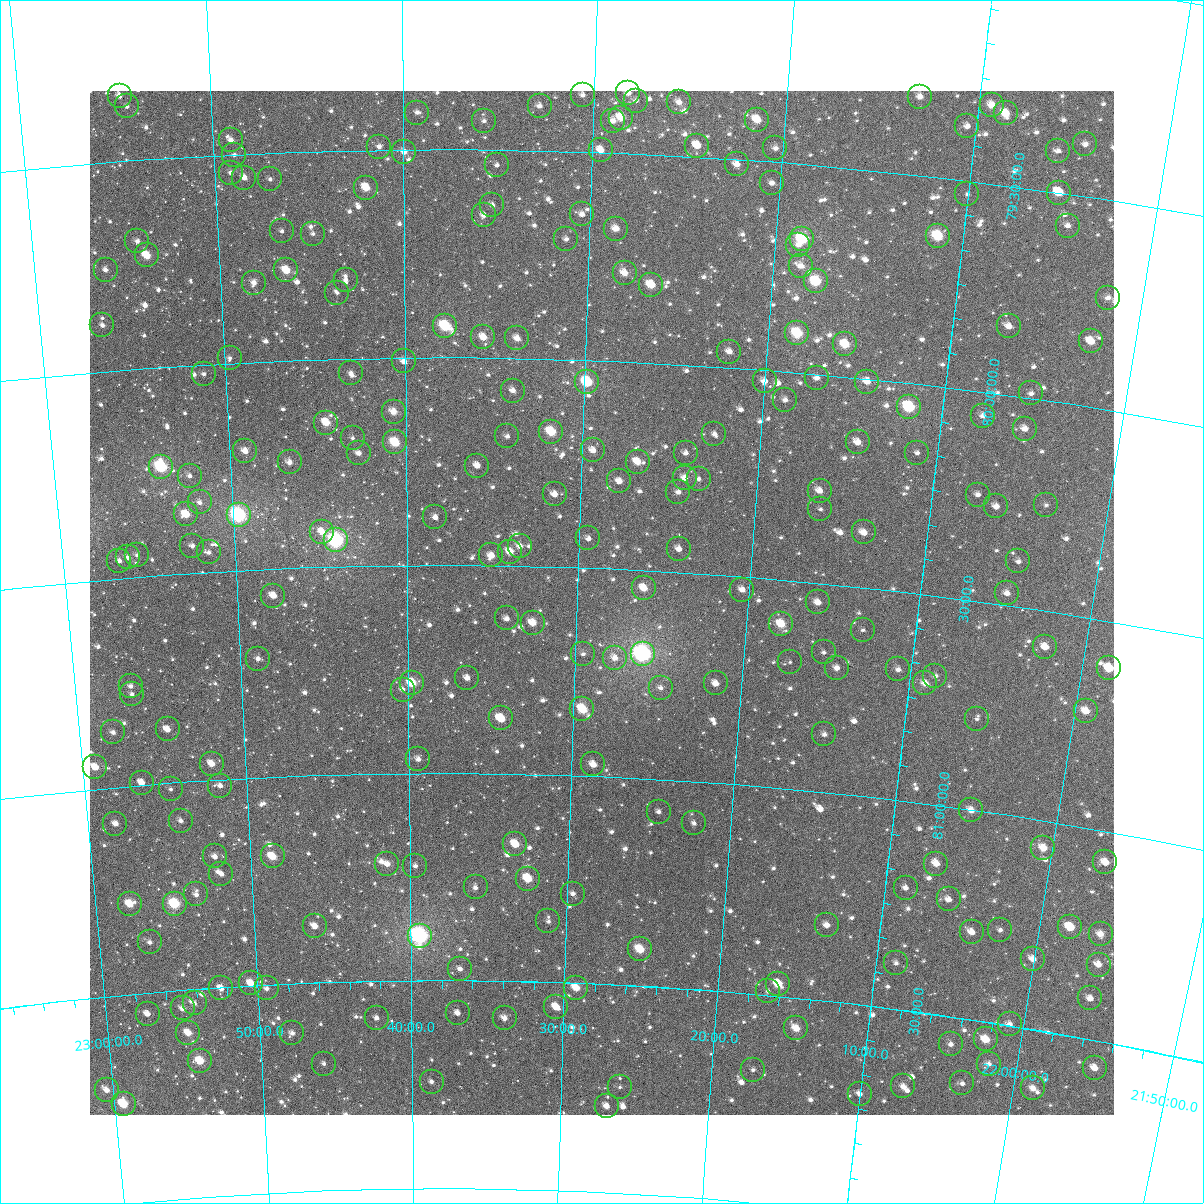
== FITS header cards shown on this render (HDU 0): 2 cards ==
NAXIS1  =                 1024
NAXIS2  =                 1024

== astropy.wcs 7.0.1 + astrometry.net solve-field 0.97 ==
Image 1024 x 1024 px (HDU 0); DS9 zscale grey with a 90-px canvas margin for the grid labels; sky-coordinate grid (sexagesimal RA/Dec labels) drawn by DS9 from the SOLVED WCS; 238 Tycho-2 reference stars matched to detected sources circled (green)
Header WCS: RA---TAN-SIP/DEC--TAN-SIP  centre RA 22:28:34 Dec +80:35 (337.14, +80.58 deg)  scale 8.66 arcsec/px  FOV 147.9' x 147.9'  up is +178 deg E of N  parity flipped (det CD > 0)
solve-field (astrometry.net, Tycho-2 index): VERIFIED the header's WCS against the Tycho-2 star catalogue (verified at 6 index scales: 11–238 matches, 0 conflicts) and refined it, rather than solving blind
Solved WCS: RA---TAN-SIP/DEC--TAN-SIP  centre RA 22:28:34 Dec +80:35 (337.14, +80.58 deg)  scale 8.67 arcsec/px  FOV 147.9' x 147.9'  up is +178 deg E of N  parity flipped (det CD > 0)
The solver's refit moves the header's centre by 0.59 arcsec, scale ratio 1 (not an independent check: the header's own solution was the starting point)
Tycho-2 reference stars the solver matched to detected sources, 238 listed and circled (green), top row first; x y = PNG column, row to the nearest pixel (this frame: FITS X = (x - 90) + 1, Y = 1024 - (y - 91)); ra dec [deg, ICRS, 3 dp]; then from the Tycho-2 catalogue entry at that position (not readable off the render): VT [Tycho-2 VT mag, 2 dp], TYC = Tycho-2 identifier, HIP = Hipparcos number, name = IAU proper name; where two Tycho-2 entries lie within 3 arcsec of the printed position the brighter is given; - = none
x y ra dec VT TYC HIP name
628 93 337.059 +79.355 10.88 4608-1543-1 - -
583 95 337.651 +79.364 11.52 4608-2041-1 - -
120 96 343.684 +79.343 11.21 4609-1427-1 - -
920 97 333.269 +79.312 10.50 4608-1485-1 - -
636 101 336.955 +79.373 11.58 4608-1527-1 - -
679 102 336.390 +79.372 10.78 4608-2064-1 - -
992 105 332.330 +79.313 10.28 4608-1477-1 - -
127 106 343.598 +79.370 11.52 4609-1997-1 - -
540 106 338.209 +79.393 11.14 4608-1312-1 - -
417 113 339.815 +79.411 11.73 4608-1728-1 - -
1006 113 332.142 +79.328 9.71 4608-1838-1 - -
621 118 337.135 +79.415 9.65 4608-1991-1 - -
757 120 335.357 +79.402 9.81 4608-1840-1 - -
484 121 338.932 +79.431 11.69 4608-1342-1 - -
613 121 337.238 +79.424 11.17 4608-822-1 - -
967 126 332.616 +79.371 11.48 4608-2012-1 - -
231 140 342.262 +79.466 10.86 4609-1517-1 - -
1085 144 331.059 +79.376 11.08 4608-2000-1 - -
697 146 336.119 +79.473 10.21 4608-1523-1 - -
379 147 340.314 +79.492 11.18 4609-2120-1 - -
775 148 335.090 +79.467 11.34 4608-1155-1 - -
601 150 337.390 +79.495 10.06 4608-1200-1 - -
1058 151 331.399 +79.402 11.91 4608-1988-1 - -
404 152 339.982 +79.505 11.10 4608-894-1 - -
234 155 342.229 +79.501 11.70 4609-2282-1 - -
737 164 335.583 +79.512 10.33 4608-1500-1 - -
497 165 338.759 +79.537 11.52 4608-837-1 - -
231 173 342.286 +79.543 11.68 4609-2429-1 - -
244 178 342.111 +79.557 10.97 4609-2263-1 - -
270 179 341.769 +79.563 11.53 4609-2103-1 - -
772 183 335.105 +79.551 11.70 4608-2051-1 - -
366 188 340.493 +79.591 9.83 4609-2181-1 - -
1059 193 331.313 +79.500 9.69 4608-381-1 - -
967 194 332.514 +79.532 12.25 4608-924-1 - -
492 205 338.814 +79.633 11.14 4608-1609-1 - -
582 214 337.610 +79.651 10.75 4608-768-1 - -
484 215 338.923 +79.658 10.90 4608-810-1 - -
1068 226 331.135 +79.576 12.05 4608-1344-1 - -
616 229 337.145 +79.682 10.14 4608-564-1 - -
282 231 341.641 +79.689 12.18 4609-1765-1 - -
313 234 341.224 +79.698 11.80 4609-2410-1 - -
938 236 332.835 +79.641 8.75 4608-1520-1 109539 -
566 239 337.810 +79.712 11.96 4608-441-1 - -
802 239 334.640 +79.680 8.50 4608-1646-1 - -
137 241 343.587 +79.695 11.79 4609-1360-1 - -
798 245 334.685 +79.695 11.49 4608-414-1 - -
147 255 343.473 +79.731 9.44 4609-1817-1 - -
801 266 334.628 +79.745 10.73 4608-1026-1 - -
106 270 344.045 +79.758 11.61 4609-831-1 - -
286 270 341.598 +79.784 9.53 4609-1727-1 - -
625 273 337.005 +79.788 10.16 4608-1467-1 - -
346 280 340.798 +79.810 11.70 4609-1959-1 - -
816 281 334.405 +79.778 8.75 4608-309-1 - -
254 283 342.046 +79.810 10.91 4609-2370-1 - -
651 285 336.635 +79.815 9.40 4608-1420-1 110773 -
337 293 340.919 +79.842 11.92 4609-1075-1 - -
1108 298 330.461 +79.734 11.52 4608-732-1 - -
102 325 344.147 +79.890 11.18 4609-476-1 - -
445 326 339.440 +79.925 8.49 4608-633-1 - -
1009 326 331.735 +79.836 11.27 4608-1654-1 - -
797 333 334.599 +79.907 8.66 4608-705-1 - -
483 337 338.916 +79.951 10.01 4608-393-1 - -
517 338 338.451 +79.953 10.49 4608-1529-1 - -
1091 341 330.597 +79.843 10.28 4608-495-1 - -
845 344 333.931 +79.923 9.26 4608-1694-1 - -
729 352 335.517 +79.963 11.09 4608-324-1 - -
230 358 342.424 +79.988 11.92 4609-1862-1 - -
404 361 340.016 +80.010 10.34 4609-1992-1 - -
351 373 340.755 +80.035 11.56 4609-1794-1 - -
204 374 342.800 +80.024 11.49 4609-1512-1 - -
817 378 334.279 +80.010 11.72 4608-297-1 - -
765 381 334.999 +80.028 11.63 4608-918-1 - -
587 382 337.462 +80.054 8.77 4608-1417-1 - -
867 382 333.580 +80.007 10.18 4608-936-1 - -
513 391 338.496 +80.079 11.14 4608-1211-1 - -
1031 393 331.307 +79.988 11.25 4608-1188-1 - -
785 400 334.691 +80.069 11.52 4608-1277-1 - -
909 407 332.959 +80.057 8.39 4608-1369-1 109575 -
394 412 340.168 +80.130 9.95 4609-1782-1 - -
983 416 331.929 +80.057 11.76 4608-1453-1 - -
326 423 341.119 +80.153 9.58 4609-1490-1 - -
1025 429 331.323 +80.074 11.45 4608-1423-1 - -
551 432 337.946 +80.176 9.06 4608-1226-1 111208 -
714 434 335.651 +80.163 11.60 4608-485-1 - -
507 436 338.565 +80.189 11.88 4608-755-1 - -
353 438 340.750 +80.192 11.80 4609-1986-1 - -
395 442 340.150 +80.204 8.82 4609-1636-1 - -
858 442 333.628 +80.155 10.69 4608-749-1 - -
593 450 337.348 +80.218 10.61 4608-1441-1 - -
245 451 342.274 +80.214 10.25 4609-1152-1 - -
359 453 340.672 +80.228 10.66 4609-1898-1 - -
686 453 336.035 +80.213 11.97 4608-629-1 - -
917 453 332.779 +80.164 12.03 4608-1016-1 - -
290 462 341.654 +80.246 10.56 4609-1996-1 - -
638 462 336.709 +80.241 10.12 4608-1142-1 - -
477 466 338.986 +80.261 10.62 4608-1349-1 - -
161 467 343.480 +80.240 7.88 4609-738-1 113066 -
190 476 343.084 +80.266 11.48 4609-1053-1 - -
685 478 336.028 +80.273 10.51 4608-104-1 - -
699 479 335.831 +80.274 11.46 4608-1154-1 - -
619 481 336.958 +80.289 11.12 4608-911-1 - -
820 491 334.098 +80.280 10.58 4608-824-1 - -
678 492 336.107 +80.308 11.16 4608-413-1 - -
555 494 337.875 +80.326 10.84 4608-1160-1 - -
978 495 331.853 +80.246 12.00 4608-827-1 - -
200 502 342.963 +80.332 11.91 4609-522-1 - -
1046 505 330.873 +80.249 12.27 4608-1223-1 - -
996 506 331.572 +80.269 11.44 4608-404-1 - -
820 509 334.064 +80.323 12.06 4608-1297-1 - -
186 514 343.170 +80.358 9.65 4609-238-1 - -
239 515 342.416 +80.368 7.11 4609-1596-1 112721 -
435 517 339.585 +80.386 11.84 4608-398-1 - -
322 532 341.226 +80.416 11.27 4609-1620-1 - -
864 532 333.408 +80.369 10.41 4608-113-1 - -
588 538 337.368 +80.430 11.11 4608-95-1 - -
336 540 341.027 +80.437 7.12 4609-1176-1 112246 -
192 546 343.106 +80.435 11.93 4609-206-1 - -
520 546 338.357 +80.453 10.74 4608-257-1 - -
679 549 336.051 +80.445 11.19 4608-1319-1 - -
209 552 342.873 +80.453 11.30 4609-390-1 - -
510 552 338.499 +80.467 9.85 4608-41-1 - -
137 555 343.917 +80.447 11.65 4609-752-1 - -
491 555 338.770 +80.477 10.26 4608-899-1 - -
128 557 344.044 +80.451 11.30 4609-655-1 - -
119 561 344.177 +80.458 11.19 4609-530-1 - -
1018 561 331.152 +80.392 11.59 4608-371-1 - -
644 588 336.525 +80.543 9.88 4608-821-1 - -
742 590 335.090 +80.533 11.22 4608-515-1 - -
1007 593 331.246 +80.472 11.62 4608-416-1 - -
273 596 341.966 +80.565 10.12 4609-1956-1 - -
818 602 333.975 +80.548 10.50 4608-92-1 - -
507 618 338.531 +80.628 11.24 4612-849-1 - -
533 623 338.149 +80.637 9.84 4612-649-1 - -
781 624 334.479 +80.608 9.52 4608-11-1 - -
863 630 333.273 +80.602 12.05 4608-803-1 - -
1045 647 330.576 +80.587 10.31 4608-227-1 - -
824 652 333.819 +80.666 11.98 4612-685-1 - -
583 654 337.387 +80.708 12.11 4612-915-1 - -
643 654 336.501 +80.702 6.81 4612-657-1 110724 -
615 658 336.907 +80.714 10.93 4612-775-1 - -
258 659 342.238 +80.715 11.36 4613-829-1 - -
790 662 334.307 +80.697 12.35 4612-953-1 - -
837 668 333.599 +80.700 10.64 4612-917-1 - -
1109 668 329.598 +80.612 10.31 4607-77-1 - -
898 669 332.692 +80.688 12.64 4612-627-1 - -
935 676 332.127 +80.693 11.31 4612-633-1 - -
467 678 339.110 +80.772 11.30 4612-999-1 - -
412 683 339.943 +80.784 9.03 4612-1063-1 - -
716 683 335.382 +80.762 10.88 4612-687-1 - -
925 683 332.265 +80.713 10.49 4612-725-1 - -
131 686 344.161 +80.761 11.14 4613-1200-1 - -
661 688 336.204 +80.781 11.53 4612-751-1 - -
403 690 340.085 +80.799 11.63 4613-1458-1 - -
132 694 344.155 +80.781 11.41 4613-1118-1 - -
582 709 337.368 +80.840 9.39 4612-873-1 111016 -
1086 711 329.831 +80.724 10.01 4611-995-1 - -
501 718 338.594 +80.868 9.32 4612-665-1 - -
977 719 331.427 +80.782 12.38 4612-995-1 - -
168 729 343.657 +80.871 10.40 4613-991-1 - -
113 732 344.482 +80.869 11.42 4613-1199-1 - -
824 734 333.684 +80.862 11.81 4612-713-1 - -
418 759 339.857 +80.967 10.90 4612-1345-1 - -
212 764 343.024 +80.961 10.00 4613-884-1 - -
593 764 337.167 +80.973 10.22 4612-1385-1 - -
95 767 344.805 +80.948 9.76 4613-931-1 - -
142 783 344.111 +80.995 10.40 4613-838-1 - -
220 786 342.911 +81.015 11.40 4613-1120-1 - -
171 789 343.676 +81.015 12.20 4613-983-1 - -
971 810 331.320 +81.001 10.34 4612-1305-1 - -
659 812 336.127 +81.079 11.98 4612-1334-1 - -
181 821 343.559 +81.093 10.94 4613-946-1 - -
694 823 335.573 +81.101 11.61 4612-1266-1 - -
115 824 344.572 +81.088 10.46 4613-862-1 - -
515 844 338.341 +81.170 9.55 4612-1014-1 - -
1043 848 330.132 +81.065 9.92 4612-1333-1 - -
215 856 343.063 +81.184 10.69 4613-479-1 - -
273 856 342.151 +81.192 9.42 4613-519-1 - -
1105 862 329.146 +81.074 10.62 4611-1172-1 - -
387 864 340.357 +81.218 10.36 4613-1385-1 - -
936 864 331.743 +81.141 10.56 4612-1260-1 109174 -
415 866 339.914 +81.224 11.48 4612-1098-1 - -
221 874 342.978 +81.227 11.28 4613-175-1 - -
528 879 338.133 +81.252 9.23 4612-1126-1 - -
476 887 338.962 +81.276 11.36 4612-702-1 - -
906 888 332.173 +81.207 11.08 4612-730-1 - -
196 894 343.392 +81.273 11.78 4613-39-1 - -
573 894 337.415 +81.286 11.63 4612-1240-1 - -
949 899 331.479 +81.221 10.98 4612-1127-1 - -
130 904 344.457 +81.283 9.32 4613-520-1 - -
175 904 343.748 +81.291 8.30 4613-203-1 113165 -
548 921 337.790 +81.354 11.55 4612-1181-1 - -
827 925 333.346 +81.318 10.48 4612-1417-1 - -
315 926 341.532 +81.364 10.72 4613-641-1 - -
1070 927 329.514 +81.242 9.60 4611-1164-1 - -
1000 930 330.604 +81.276 12.00 4612-942-1 - -
972 932 331.043 +81.291 10.64 4612-1054-1 - -
1101 934 329.023 +81.246 10.59 4611-928-1 - -
420 936 339.854 +81.392 6.91 4612-850-1 111852 -
150 942 344.190 +81.379 11.46 4613-751-1 - -
640 949 336.299 +81.412 9.26 4612-668-1 - -
1033 959 330.017 +81.332 10.57 4612-938-1 - -
896 963 332.175 +81.390 11.50 4612-862-1 - -
1099 965 328.960 +81.319 10.74 4611-852-1 - -
460 969 339.203 +81.472 11.56 4612-1078-1 - -
251 983 342.604 +81.494 9.88 4613-325-1 - -
778 984 334.030 +81.470 9.67 4612-1420-1 - -
221 988 343.092 +81.502 10.45 4613-213-1 - -
267 988 342.353 +81.509 11.01 4613-85-1 - -
576 988 337.305 +81.511 9.81 4612-924-1 - -
768 991 334.185 +81.490 11.62 4612-694-1 - -
1090 998 329.003 +81.403 10.97 4611-920-1 - -
195 1003 343.542 +81.533 11.81 4613-68-1 - -
556 1007 337.619 +81.560 10.71 4612-1300-1 - -
183 1008 343.744 +81.544 10.60 4613-610-1 - -
458 1013 339.237 +81.578 11.62 4612-572-1 - -
148 1014 344.324 +81.550 10.66 4613-218-1 - -
377 1018 340.571 +81.588 11.78 4613-329-1 - -
505 1018 338.466 +81.589 10.50 4612-289-1 - -
1010 1024 330.218 +81.497 10.95 4612-1410-1 - -
796 1028 333.667 +81.573 9.88 4612-177-1 - -
188 1033 343.681 +81.603 9.85 4613-81-1 - -
292 1033 341.969 +81.619 11.28 4613-412-1 - -
986 1039 330.563 +81.542 9.55 4612-481-1 - -
951 1044 331.117 +81.566 11.31 4612-401-1 - -
200 1061 343.519 +81.672 9.15 4613-469-1 - -
324 1064 341.465 +81.695 11.70 4613-481-1 - -
989 1064 330.455 +81.598 11.98 4612-327-1 - -
1095 1068 328.727 +81.565 10.48 4611-722-1 - -
753 1070 334.314 +81.682 12.55 4612-552-1 - -
432 1082 339.672 +81.743 11.88 4612-8-1 - -
962 1083 330.838 +81.655 11.67 4612-205-1 - -
903 1086 331.801 +81.682 11.11 4612-580-1 - -
620 1087 336.519 +81.746 11.99 4612-349-1 - -
1033 1088 329.672 +81.639 10.34 4611-783-1 - -
107 1090 345.110 +81.724 10.65 4613-252-1 - -
860 1094 332.507 +81.713 11.73 4612-578-1 - -
124 1104 344.847 +81.760 9.40 4613-576-1 - -
607 1106 336.720 +81.793 10.80 4612-518-1 - -